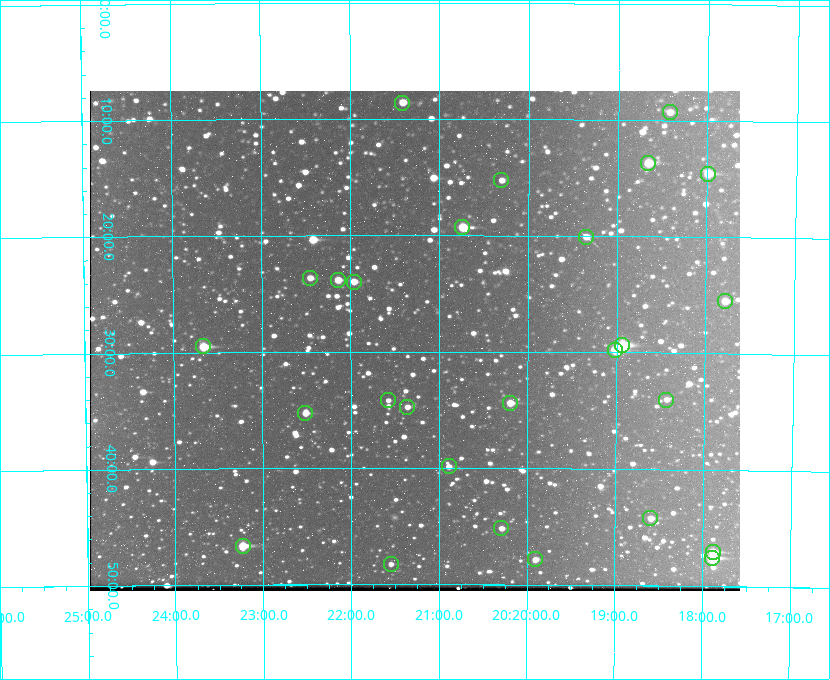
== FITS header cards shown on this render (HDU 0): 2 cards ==
NAXIS1  =                  650 / Width of table row in bytes
NAXIS2  =                  500 / Number of rows in table

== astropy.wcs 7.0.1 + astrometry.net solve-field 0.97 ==
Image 650 x 500 px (HDU 0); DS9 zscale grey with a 90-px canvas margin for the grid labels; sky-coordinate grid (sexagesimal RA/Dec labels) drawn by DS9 from the SOLVED WCS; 27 Tycho-2 reference stars matched to detected sources circled (green)
Header WCS: none
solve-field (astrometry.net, Tycho-2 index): SOLVED blind (the file carries no WCS)
Solved WCS: RA---TAN-SIP/DEC--TAN-SIP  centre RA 20:21:17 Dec +59:29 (305.32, +59.48 deg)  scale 5.16 arcsec/px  FOV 55.8' x 43.0'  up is -180 deg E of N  parity flipped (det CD > 0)
(file carries no celestial WCS; the grid is the blind solution)
Tycho-2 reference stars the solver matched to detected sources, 27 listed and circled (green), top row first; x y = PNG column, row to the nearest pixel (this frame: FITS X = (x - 90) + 1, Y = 500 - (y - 91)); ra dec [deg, ICRS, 3 dp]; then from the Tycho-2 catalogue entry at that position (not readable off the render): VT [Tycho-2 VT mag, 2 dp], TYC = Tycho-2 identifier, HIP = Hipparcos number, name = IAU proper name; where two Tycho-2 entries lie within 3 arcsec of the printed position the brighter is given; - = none
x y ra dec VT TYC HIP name
402 103 305.353 +59.143 10.51 3949-1307-1 - -
670 112 304.606 +59.155 10.95 3949-1673-1 - -
648 163 304.666 +59.228 9.63 3949-1325-1 - -
708 174 304.498 +59.243 9.91 3949-663-1 - -
501 180 305.075 +59.254 11.10 3949-857-1 - -
462 227 305.185 +59.322 8.95 3949-1869-1 - -
586 237 304.838 +59.335 10.93 3949-1877-1 - -
310 278 305.613 +59.394 10.81 3949-1261-1 - -
338 280 305.535 +59.397 10.37 3949-1383-1 - -
354 282 305.490 +59.400 10.79 3949-1179-1 - -
725 301 304.447 +59.425 10.97 3949-965-1 - -
622 345 304.733 +59.490 8.93 3949-1451-1 - -
203 346 305.915 +59.492 9.25 3949-1149-1 - -
615 350 304.755 +59.496 9.37 3949-615-1 - -
388 400 305.394 +59.570 11.70 3949-405-1 - -
666 400 304.607 +59.567 11.00 3949-1861-1 - -
510 403 305.049 +59.573 10.18 3949-1099-1 - -
407 407 305.340 +59.579 10.98 3949-39-1 - -
305 413 305.628 +59.588 10.19 3949-1517-1 - -
449 466 305.223 +59.664 11.52 3949-1631-1 - -
650 518 304.649 +59.737 10.61 3949-735-1 - -
501 528 305.073 +59.753 11.06 3949-89-1 - -
243 546 305.808 +59.778 8.73 3949-715-1 100545 -
713 552 304.470 +59.785 9.54 3949-1615-1 - -
712 558 304.474 +59.793 10.98 3949-1187-1 100048 -
535 559 304.976 +59.797 11.33 3949-1031-1 - -
391 564 305.387 +59.804 11.49 3949-285-1 - -